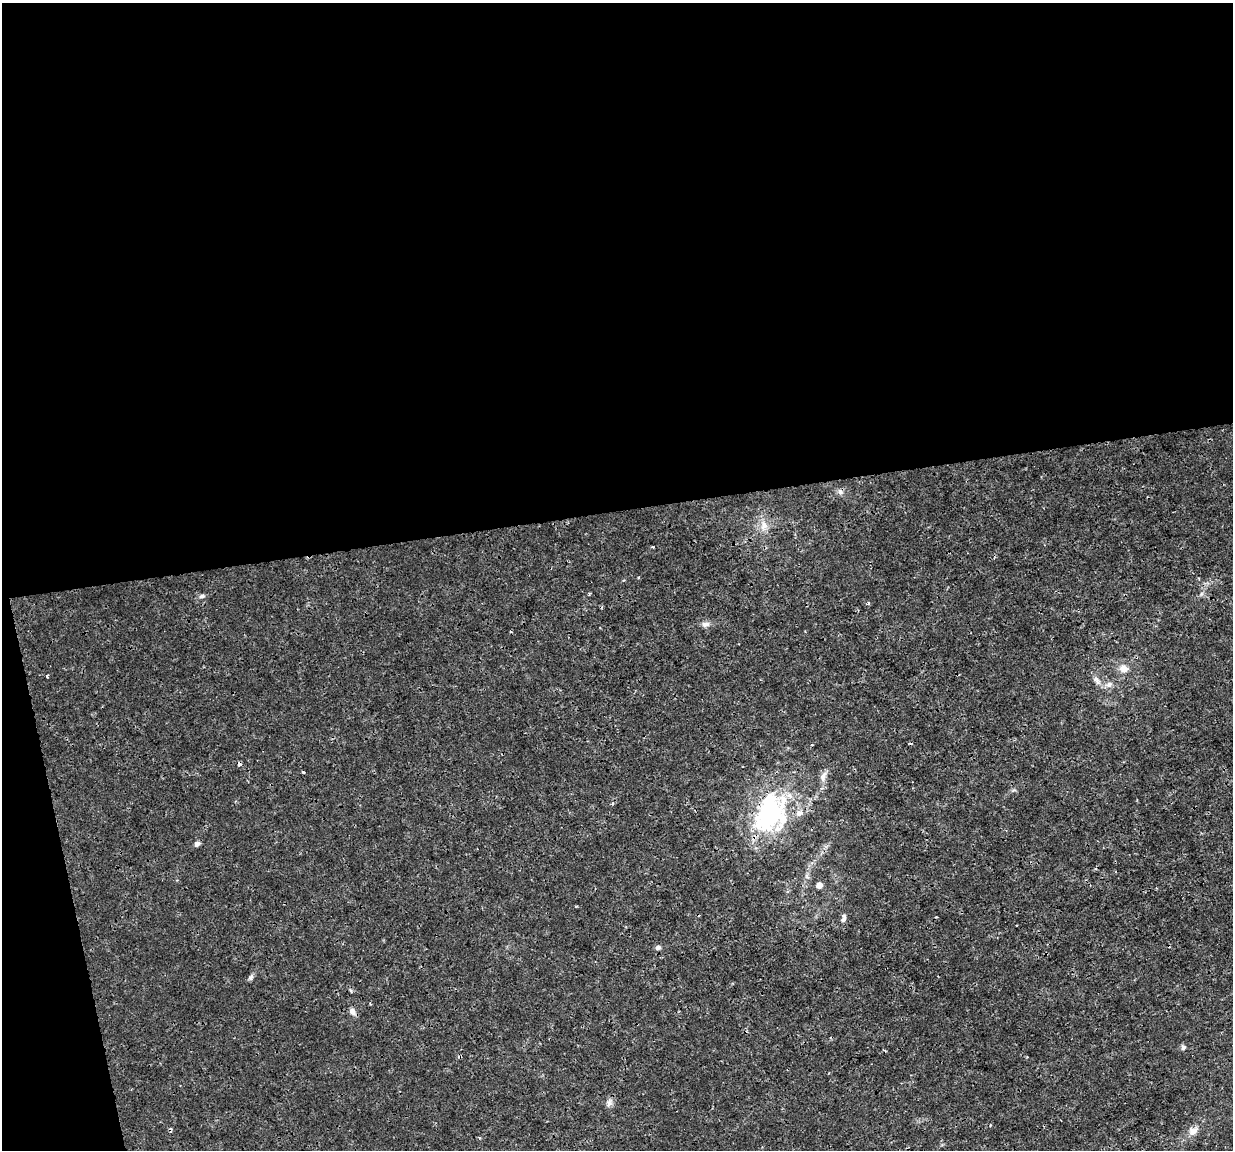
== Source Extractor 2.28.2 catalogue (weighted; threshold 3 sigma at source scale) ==
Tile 1 of 4 x 4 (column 1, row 1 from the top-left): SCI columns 1-1231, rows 3525-4672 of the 4923 x 4703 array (HDU 1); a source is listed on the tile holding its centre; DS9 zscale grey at full resolution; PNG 1235 x 1152 px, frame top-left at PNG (2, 3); no overlay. Shown black and unused: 47% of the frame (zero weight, under 3 of 4 exposures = <1% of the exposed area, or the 3 px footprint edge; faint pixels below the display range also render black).
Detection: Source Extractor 2.28.2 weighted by HDU 2 'WHT'; one run over the whole footprint, this tile lists its part. Background 0.00291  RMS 8.1e-04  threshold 0.00363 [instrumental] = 3 sigma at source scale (4.5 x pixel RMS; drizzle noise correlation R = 1.50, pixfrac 1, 0.0396/0.0396 arcsec/px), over >= 5 px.
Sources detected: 30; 1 cosmic-ray / hot-pixel residue — not listed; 2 inside a brighter listed object's ellipse — not listed separately; the other 27 listed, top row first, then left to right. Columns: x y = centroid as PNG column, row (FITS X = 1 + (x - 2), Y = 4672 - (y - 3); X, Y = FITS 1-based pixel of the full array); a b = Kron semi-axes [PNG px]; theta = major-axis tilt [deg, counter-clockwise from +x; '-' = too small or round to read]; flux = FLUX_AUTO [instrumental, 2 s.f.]
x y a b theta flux
840 492 9 5 -63 0.25
764 525 14 10 -87 0.8
653 547 4 3 - 0.081
638 578 3 3 - 0.097
202 596 7 6 - 0.23
868 603 5 4 - 0.12
705 624 11 7 5 0.36
1123 669 12 9 -19 0.62
47 676 4 3 - 0.081
1097 680 14 7 -50 0.45
1109 684 9 7 43 0.37
239 764 4 3 - 0.42
303 772 3 3 - 0.14
823 776 15 7 64 0.51
612 804 4 4 - 0.1
769 813 51 34 66 12
197 844 8 5 12 0.21
819 885 6 6 - 0.56
844 918 12 6 80 0.29
658 947 6 5 - 0.26
251 978 9 6 41 0.2
351 991 5 3 - 0.14
353 1012 9 6 -48 0.42
1183 1047 7 6 - 0.21
609 1103 9 6 76 0.31
170 1130 6 3 90 0.16
1193 1131 11 9 36 0.66
Overlapping masked pixels (flux is a lower limit): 3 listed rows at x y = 239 764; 769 813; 170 1130